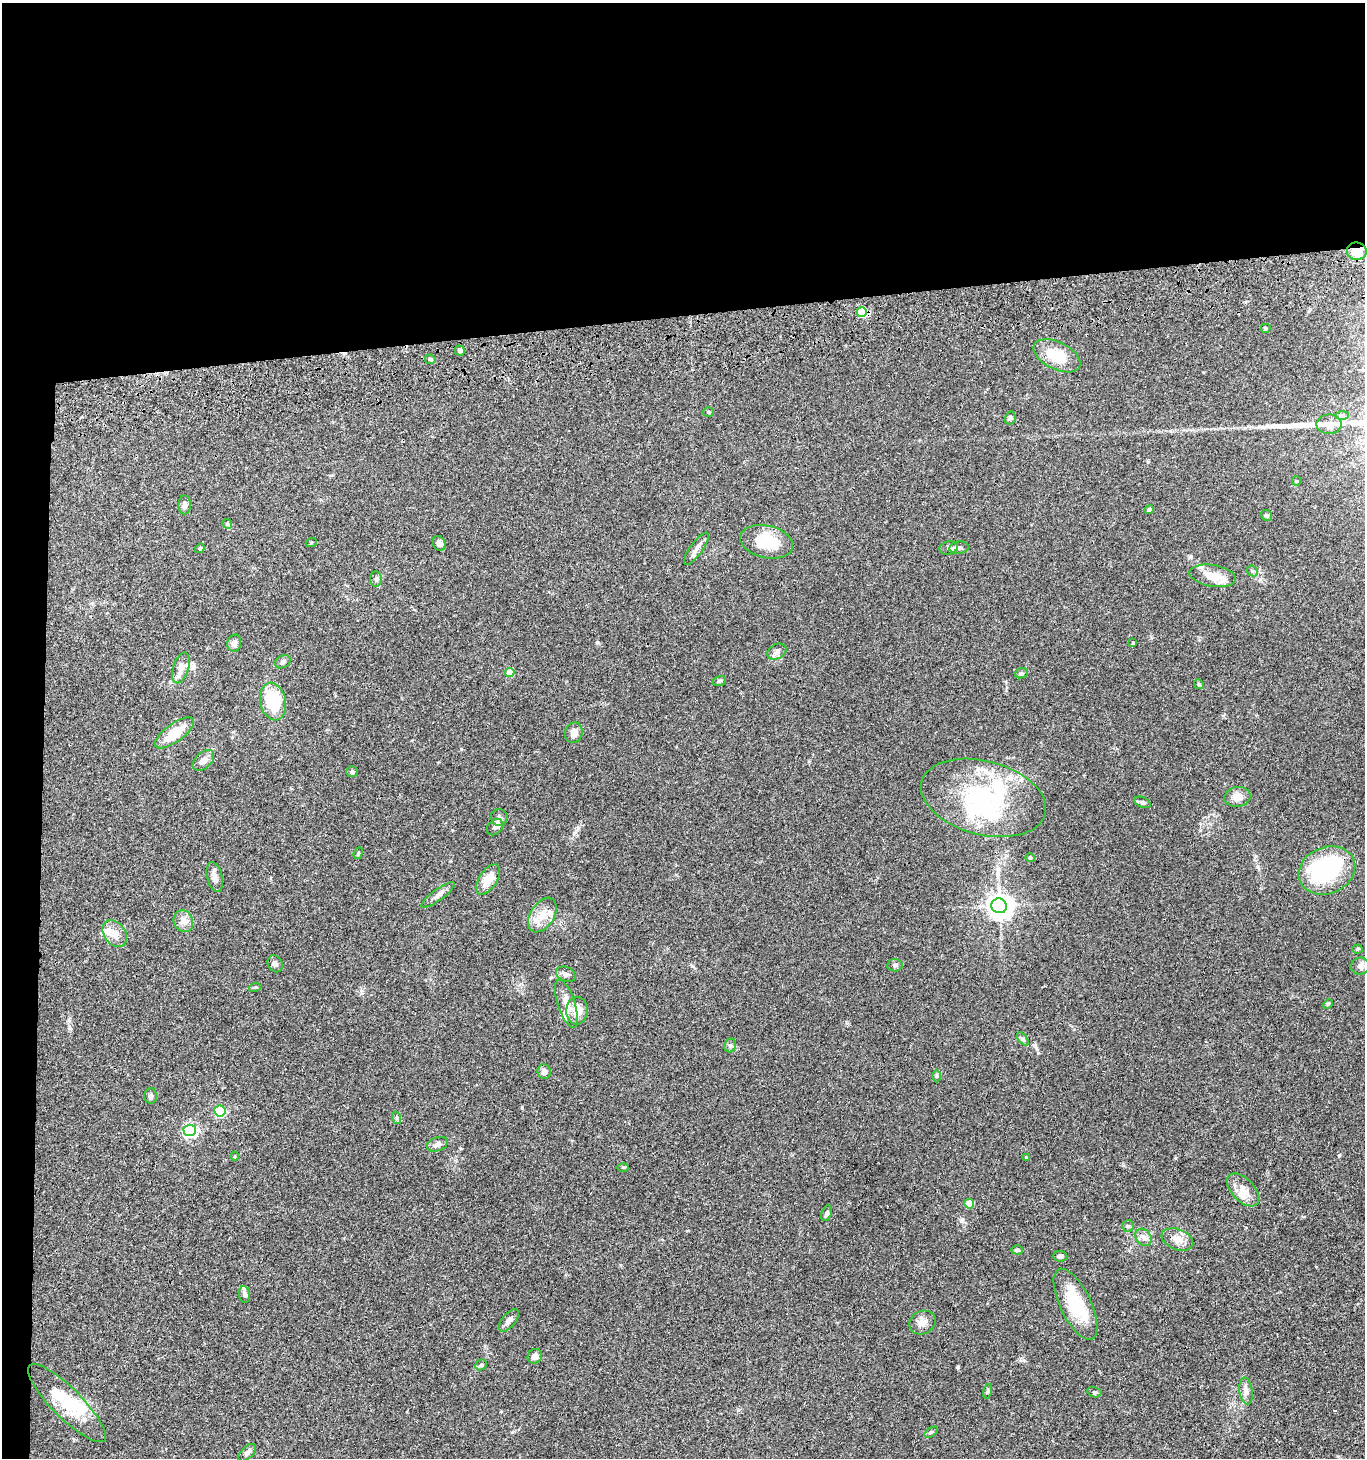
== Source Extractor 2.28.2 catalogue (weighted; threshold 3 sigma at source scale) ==
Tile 1 of 3 x 3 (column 1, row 1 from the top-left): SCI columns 198-1560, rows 3028-4483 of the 4423 x 4599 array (HDU 1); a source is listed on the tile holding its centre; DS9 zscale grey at full resolution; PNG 1367 x 1460 px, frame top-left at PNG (2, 3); each listed source drawn as its Kron ellipse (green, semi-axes under 4 px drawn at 4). Shown black and unused: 24% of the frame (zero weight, under 3 of 4 exposures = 6% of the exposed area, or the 3 px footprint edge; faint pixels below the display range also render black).
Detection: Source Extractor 2.28.2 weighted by HDU 2 'WHT'; one run over the whole footprint, this tile lists its part. Background 0.0849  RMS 0.0062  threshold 0.0277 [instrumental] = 3 sigma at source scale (4.5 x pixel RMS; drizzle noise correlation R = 1.50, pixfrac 1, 0.05/0.05 arcsec/px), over >= 5 px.
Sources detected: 108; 3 inside a brighter object's white glare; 2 long thin detections or spike segments (spike, bleed or trail) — neither listed nor drawn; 8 inside a brighter listed object's ellipse — not listed separately; the other 95 listed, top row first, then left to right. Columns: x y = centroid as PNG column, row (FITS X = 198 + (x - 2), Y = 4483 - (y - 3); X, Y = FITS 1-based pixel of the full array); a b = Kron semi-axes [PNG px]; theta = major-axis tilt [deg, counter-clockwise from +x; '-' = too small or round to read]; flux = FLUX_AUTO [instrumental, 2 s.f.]
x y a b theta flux
1357 251 10 8 -6 10
862 312 5 5 - 38
1265 328 5 4 - 0.81
460 351 5 5 - 1.3
1057 356 25 13 -26 18
430 359 5 5 - 0.94
708 412 5 4 - 0.9
1342 415 7 4 1 1
1010 418 6 5 - 1.2
1329 424 12 10 0 4.5
1296 481 5 4 - 0.65
185 505 9 6 -90 2
1149 510 5 4 - 1.6
1266 515 6 5 - 1.1
227 524 5 4 - 0.68
766 542 27 16 -13 21
311 543 5 3 - 0.6
439 543 8 6 -69 2.2
200 548 5 4 - 1.1
949 548 9 6 12 2
959 548 10 6 8 1.9
696 549 19 6 54 3.5
1252 571 6 5 - 0.94
1213 576 23 10 -10 11
376 579 8 5 89 1.5
234 643 8 7 - 2.7
1133 643 4 3 - 0.86
777 652 10 7 29 2.5
283 662 8 6 29 1.5
181 668 16 7 72 4.6
510 673 5 4 - 10
1021 673 6 5 - 1
719 681 7 5 17 0.97
1199 684 5 4 - 0.8
273 701 19 13 -77 28
174 733 23 9 36 14
574 733 10 8 69 3.9
203 760 13 7 43 4.2
352 772 6 5 - 1.2
1237 797 13 10 9 6.1
983 798 64 37 -15 72
1143 802 8 5 -22 1.3
499 817 8 8 - 2.1
495 827 9 7 46 2.1
358 853 6 4 69 0.72
1030 858 4 4 - 0.61
1327 870 29 23 23 69
215 877 15 7 -76 3.1
488 879 17 9 56 8.6
438 895 20 5 36 3.1
999 906 8 7 - 540
542 915 19 12 58 8.6
183 921 11 9 -65 4.1
115 934 15 10 -52 5.9
1357 949 5 4 - 0.72
275 964 9 7 -60 1.8
895 965 8 6 6 1.6
1360 966 9 8 - 2.3
566 974 10 7 -26 2.2
255 987 6 3 18 0.68
566 1004 25 8 -72 6.8
1328 1004 5 4 - 0.77
577 1011 14 10 89 8.9
1023 1039 8 4 -54 1.1
730 1045 7 5 68 1.4
544 1071 7 6 - 2.9
936 1076 6 4 89 0.84
151 1096 7 6 - 1.4
220 1111 5 5 - 52
397 1118 6 4 -71 0.91
190 1130 6 6 - 120
437 1144 11 7 20 2.8
235 1156 4 3 - 0.55
1026 1157 3 3 - 0.62
623 1167 6 4 0 0.69
1243 1190 20 11 -47 6.9
969 1204 5 4 - 15
827 1213 8 5 71 1.6
1128 1226 5 5 - 1.1
1144 1237 9 7 -52 2.6
1177 1239 16 10 -21 5.9
1017 1250 6 4 -3 1.1
1060 1256 7 5 -4 1.8
245 1294 8 5 -82 1.5
1075 1304 39 15 -64 30
509 1320 13 6 51 3.2
922 1322 14 11 27 4.8
535 1356 8 7 - 3.3
481 1365 6 5 - 1.4
988 1391 7 4 76 0.85
1246 1391 13 6 -81 3
1094 1392 7 5 -14 1.1
67 1403 53 15 -45 30
931 1432 7 4 36 0.89
247 1453 11 6 44 2.3
Overlapping masked pixels (flux is a lower limit): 2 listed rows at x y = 1357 251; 862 312
Unlisted compact peaks at least as high as the median listed source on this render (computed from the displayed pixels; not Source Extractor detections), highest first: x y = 958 1367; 1339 1155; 961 1221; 1035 1045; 597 642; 1175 1158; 461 749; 522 1107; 452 830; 1148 462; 1038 1053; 578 828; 1023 1360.